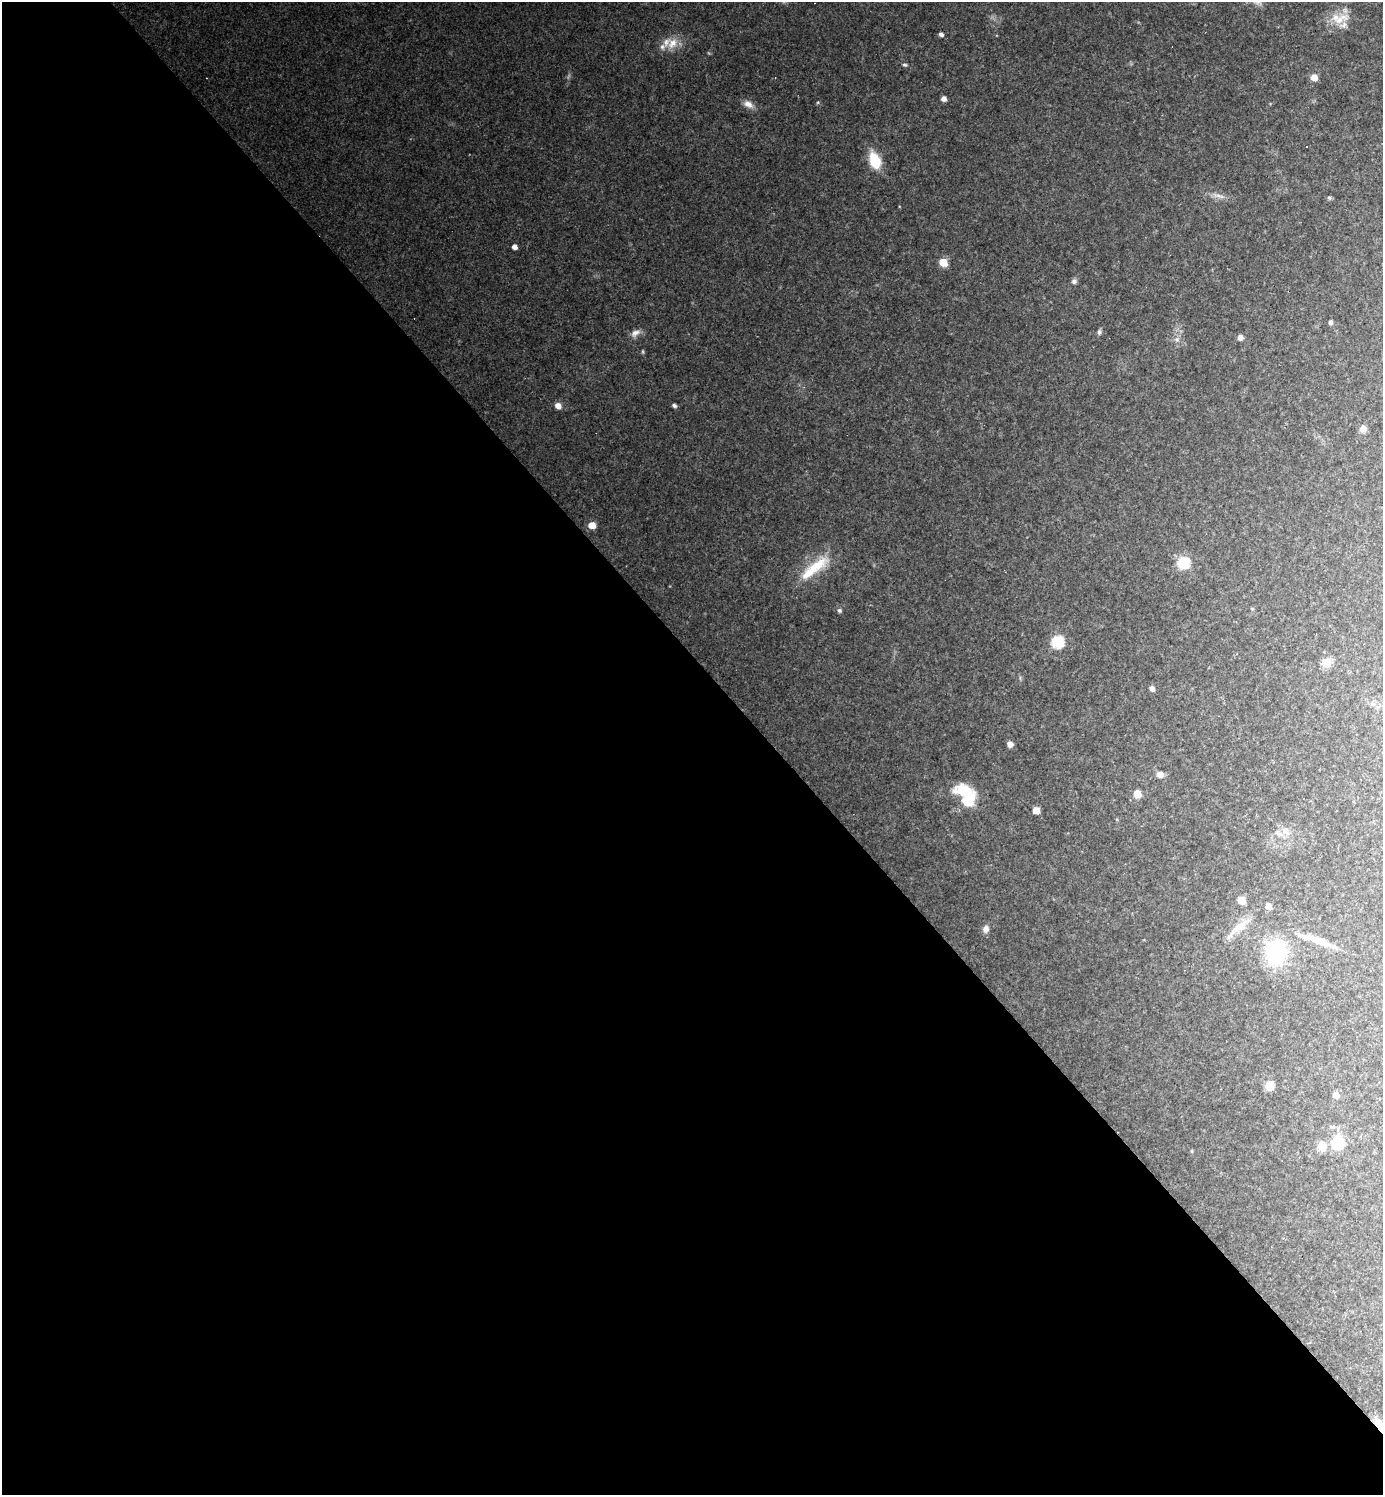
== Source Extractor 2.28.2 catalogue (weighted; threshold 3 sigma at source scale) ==
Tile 9 of 4 x 4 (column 1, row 3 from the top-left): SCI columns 154-1534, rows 1495-2987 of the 5973 x 5974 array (HDU 1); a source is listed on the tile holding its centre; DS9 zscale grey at full resolution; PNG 1385 x 1497 px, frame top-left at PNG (2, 2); no overlay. Shown black and unused: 56% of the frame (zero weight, under 2 of 3 exposures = <1% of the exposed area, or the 3 px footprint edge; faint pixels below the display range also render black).
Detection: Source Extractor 2.28.2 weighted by HDU 2 'WHT'; one run over the whole footprint, this tile lists its part. Background 0.151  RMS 0.01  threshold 0.0459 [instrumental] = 3 sigma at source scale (4.5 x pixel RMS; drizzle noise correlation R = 1.50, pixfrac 1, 0.05/0.05 arcsec/px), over >= 5 px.
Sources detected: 54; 1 too faint to see at this stretch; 1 cosmic-ray / hot-pixel residue — not listed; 6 inside a brighter listed object's ellipse — not listed separately; the other 46 listed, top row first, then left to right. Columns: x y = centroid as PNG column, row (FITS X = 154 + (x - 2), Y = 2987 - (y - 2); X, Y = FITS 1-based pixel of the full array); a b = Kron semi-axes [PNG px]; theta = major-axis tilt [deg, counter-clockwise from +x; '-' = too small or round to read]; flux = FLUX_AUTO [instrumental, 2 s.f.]
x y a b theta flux
1339 20 34 11 31 17
941 34 5 4 - 3.1
672 43 18 13 46 16
905 65 6 4 -15 1.7
1314 78 6 6 - 11
944 99 5 5 - 5.1
748 104 15 8 -28 7.8
875 161 14 9 -68 42
1219 196 19 4 -15 5.8
1329 198 6 5 - 1.8
514 247 4 4 - 7
943 262 5 5 - 35
1074 281 7 6 - 3.2
1330 322 5 4 - 3.1
1099 332 7 5 -88 2.5
635 333 14 8 33 6.4
1240 338 6 6 - 4.3
1177 339 6 6 - 2.9
674 405 5 4 - 2.5
558 406 7 6 - 7
1363 429 8 7 - 6.1
592 525 5 5 - 16
1183 563 8 8 - 46
816 566 42 16 31 38
1252 609 5 3 - 0.97
839 610 5 5 - 2.1
1058 642 6 6 - 110
1326 663 5 5 - 47
1152 688 5 5 - 4.8
1010 744 6 5 - 5.2
1160 774 8 7 - 6.2
1137 794 6 5 - 18
968 800 21 14 68 34
1036 810 5 5 - 12
1280 834 9 7 -14 5
1241 900 6 5 - 24
1239 927 38 9 40 21
986 929 10 8 75 5.5
1318 941 48 8 -20 20
1276 952 22 18 -87 96
1269 1086 6 6 - 29
1336 1095 6 5 - 7.5
1332 1127 11 4 -1 2.7
1338 1143 14 13 - 26
1322 1146 12 10 -73 12
1380 1425 20 8 -52 13
Overlapping masked pixels (flux is a lower limit): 1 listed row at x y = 1380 1425
Isophote crosses this tile's border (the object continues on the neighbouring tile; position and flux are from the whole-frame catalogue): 1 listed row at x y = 1380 1425